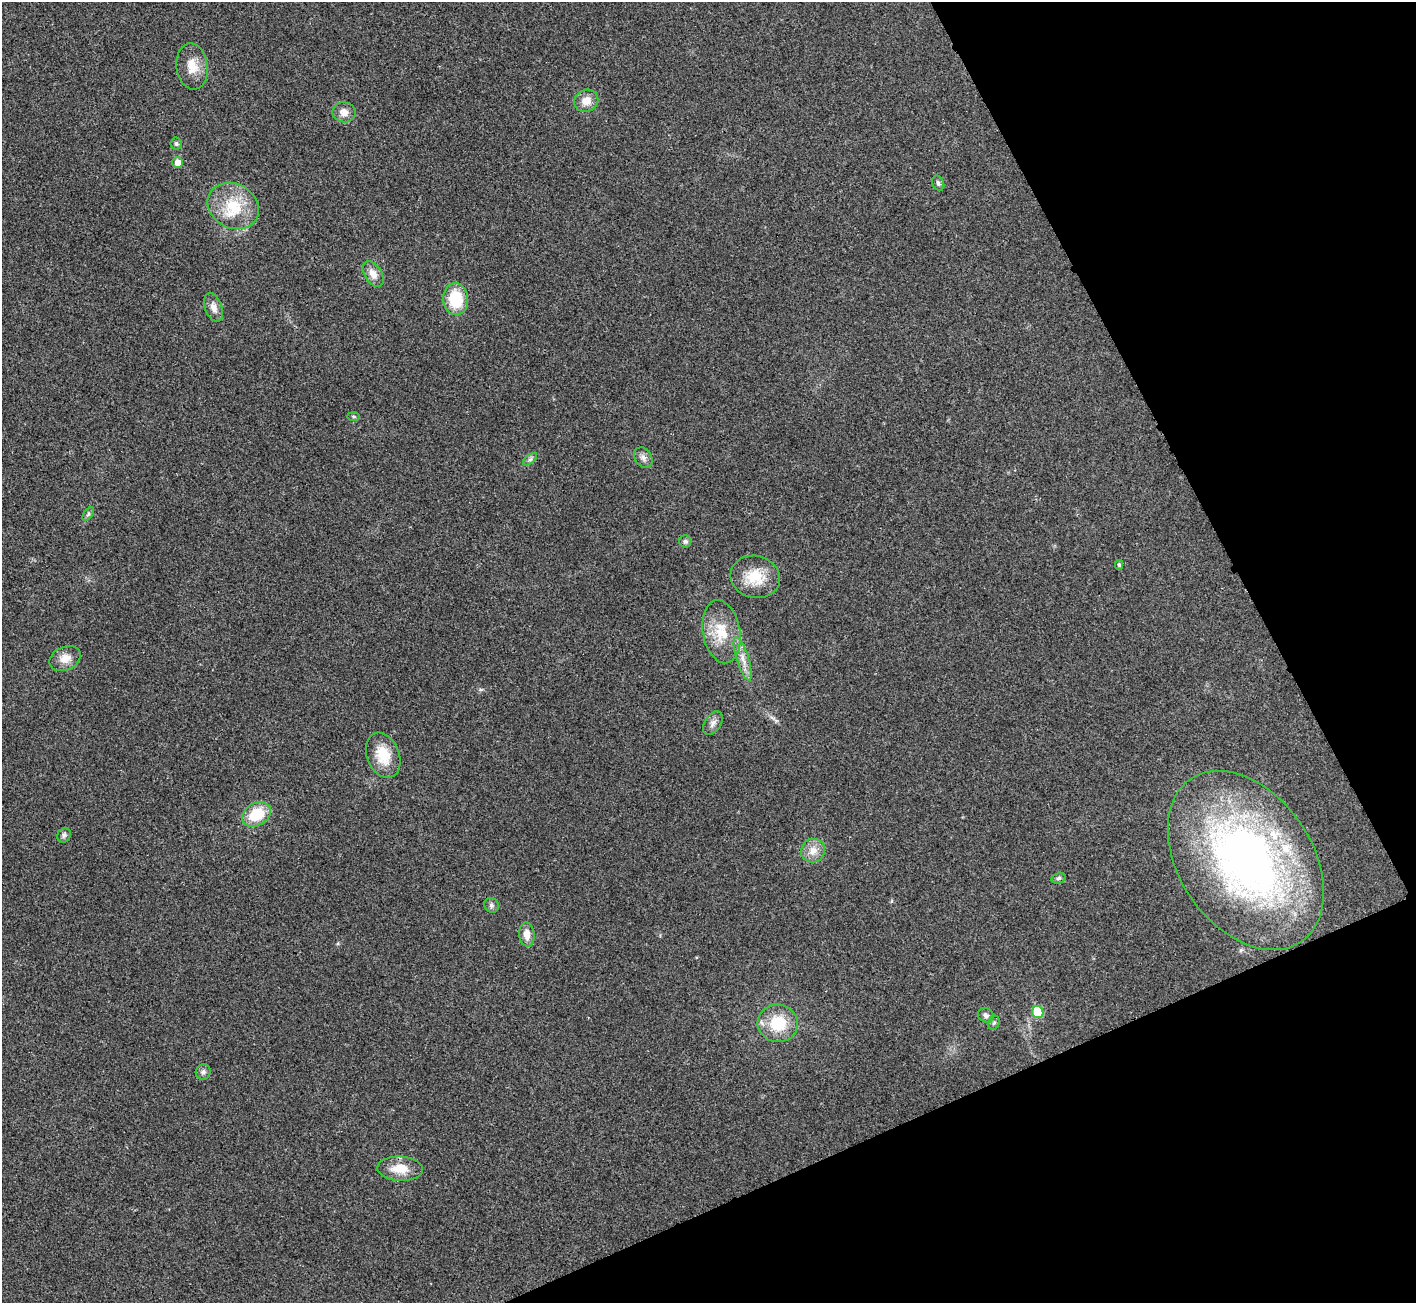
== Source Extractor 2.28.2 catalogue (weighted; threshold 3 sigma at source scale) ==
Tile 12 of 4 x 4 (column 4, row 3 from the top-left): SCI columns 4246-5659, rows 1462-2762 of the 5667 x 5657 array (HDU 1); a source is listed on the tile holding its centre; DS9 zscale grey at full resolution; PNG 1418 x 1305 px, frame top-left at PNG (2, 2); each listed source drawn as its Kron ellipse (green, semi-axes under 4 px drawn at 4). Shown black and unused: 22% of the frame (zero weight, under 3 of 4 exposures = <1% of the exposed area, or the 3 px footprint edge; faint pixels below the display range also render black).
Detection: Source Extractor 2.28.2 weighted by HDU 2 'WHT'; one run over the whole footprint, this tile lists its part. Background 0.0505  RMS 0.0067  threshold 0.0303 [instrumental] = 3 sigma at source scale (4.5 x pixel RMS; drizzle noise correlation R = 1.50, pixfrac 1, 0.05/0.05 arcsec/px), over >= 5 px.
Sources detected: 37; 2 inside a brighter listed object's ellipse — not listed separately; the other 35 listed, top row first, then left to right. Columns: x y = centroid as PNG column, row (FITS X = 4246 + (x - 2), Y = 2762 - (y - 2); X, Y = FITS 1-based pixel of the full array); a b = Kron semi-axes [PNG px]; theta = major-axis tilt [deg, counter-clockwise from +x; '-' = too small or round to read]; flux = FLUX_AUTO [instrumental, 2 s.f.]
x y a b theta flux
192 66 23 15 -83 11
586 101 12 11 - 7.3
344 112 11 10 - 5.2
176 144 6 5 - 1.4
178 163 5 5 - 6.9
938 183 8 5 -64 1.7
233 206 27 22 -29 26
373 274 14 8 -57 6.5
456 299 16 12 -85 25
213 307 15 8 -69 5
354 416 6 3 0 0.76
643 457 11 8 -54 3.3
530 459 8 4 37 1.5
88 514 7 4 54 1.3
685 541 6 6 - 1.5
1119 565 5 4 - 0.91
755 577 25 21 -14 19
721 632 32 18 -80 20
65 658 16 11 26 7.4
743 659 23 6 -72 6.3
713 723 13 8 56 3.5
383 755 23 16 -68 17
256 814 15 11 30 21
64 835 8 6 58 1.8
813 851 12 11 - 6.7
1246 860 98 66 -56 330
1059 878 7 5 16 1.5
491 905 8 7 - 1.8
527 934 12 7 -84 6.2
1038 1012 6 5 - 25
986 1015 8 7 - 2.1
778 1023 20 18 -12 24
994 1023 7 5 67 1.2
203 1072 8 7 - 2
400 1169 23 12 -2 13